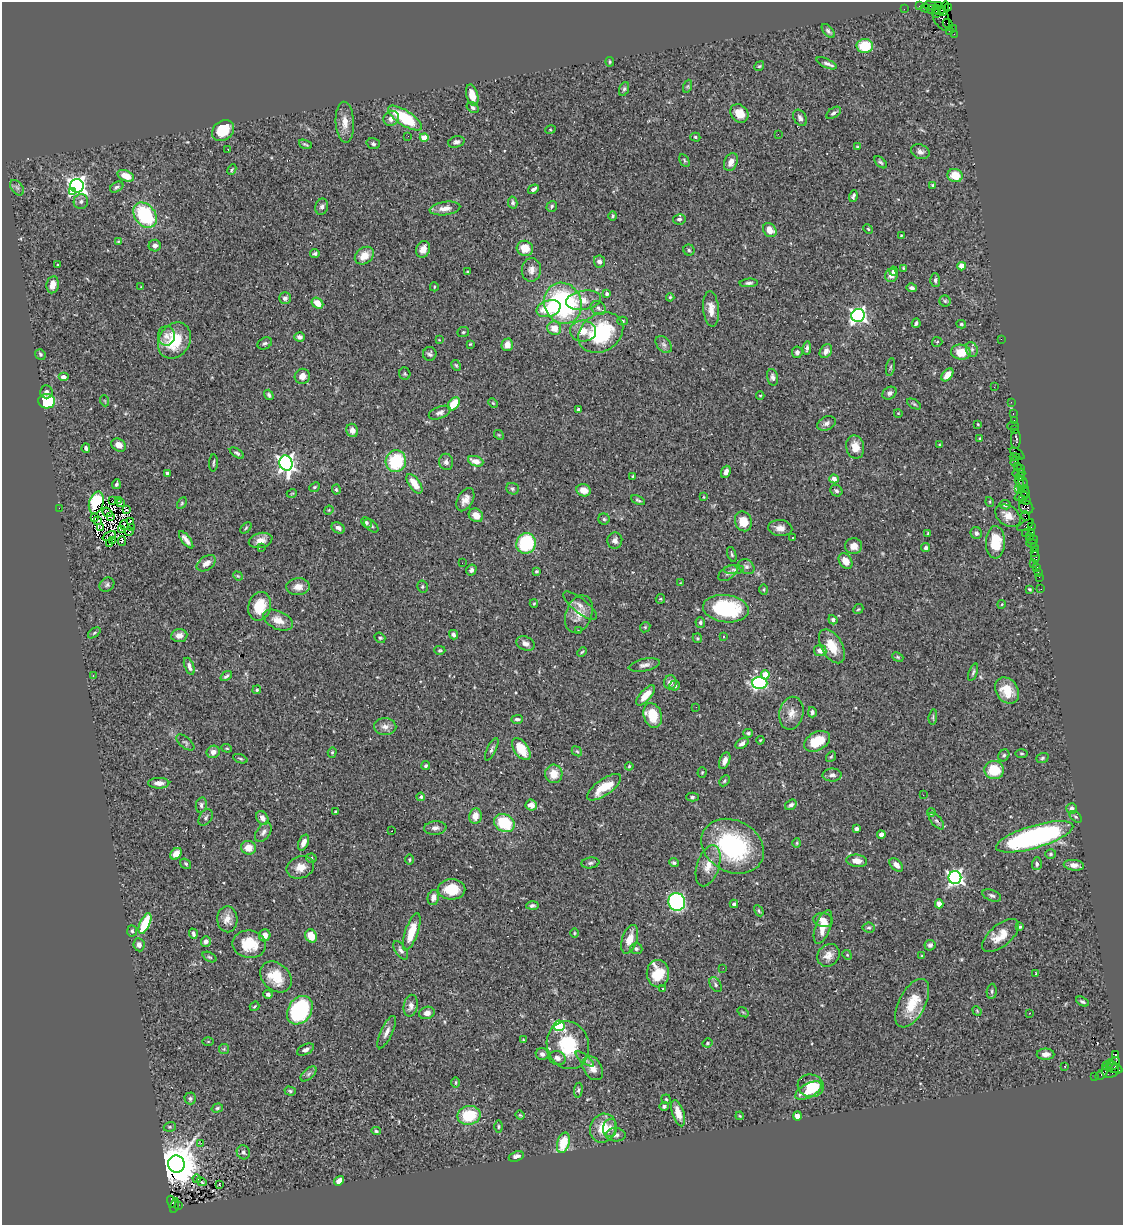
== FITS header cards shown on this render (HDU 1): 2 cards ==
NAXIS1  =                 1121
NAXIS2  =                 1223

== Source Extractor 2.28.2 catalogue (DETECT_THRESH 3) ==
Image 1121 x 1223 px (HDU 1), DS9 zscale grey, 1 PNG px = 1 image px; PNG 1125 x 1227 px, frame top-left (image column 1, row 1223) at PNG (2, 2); each listed source drawn as its Kron ellipse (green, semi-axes under 4 px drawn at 4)
Background 1.32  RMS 0.053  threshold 0.16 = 3 sigma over >= 5 px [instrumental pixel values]
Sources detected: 489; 7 with non-positive FLUX_AUTO (blend fragments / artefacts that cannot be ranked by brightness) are neither listed nor drawn; the other 482 listed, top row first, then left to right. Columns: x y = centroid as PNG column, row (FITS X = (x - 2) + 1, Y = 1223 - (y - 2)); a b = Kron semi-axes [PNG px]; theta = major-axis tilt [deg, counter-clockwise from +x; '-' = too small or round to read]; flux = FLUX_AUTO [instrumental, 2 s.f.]
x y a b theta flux
930 5 6 4 -9 76
938 5 2 2 - 12
919 6 2 2 - 24
949 7 3 3 - 31
925 8 4 3 - 150
945 8 7 3 79 83
904 9 2 2 - 21
933 10 6 3 -8 210
940 10 5 3 - 130
936 14 3 2 - 43
941 18 14 7 -62 480
948 24 5 2 - 73
953 28 4 2 - 49
828 31 8 4 -51 9.5
950 31 3 2 - 11
954 34 2 2 - 18
865 46 8 7 - 110
610 62 5 3 - 3.9
827 63 11 4 -24 11
759 66 5 4 - 5
688 86 7 4 71 5.3
624 89 7 4 69 6.8
472 95 11 5 -75 52
473 108 6 5 - 7.8
739 113 10 8 -49 46
834 113 8 5 34 9.6
391 118 8 7 - 20
405 118 19 7 -33 200
800 118 9 6 -58 13
345 122 20 9 -87 42
223 130 12 9 38 100
550 130 5 3 - 3.3
778 134 2 2 - 29
408 136 2 2 - 2.6
424 137 4 4 - 48
695 137 5 4 - 5.5
456 142 8 5 16 11
305 144 7 3 -21 6
373 144 7 5 -18 8.5
858 147 4 3 - 4.6
228 149 3 2 - 3.9
920 152 9 7 -20 15
684 160 7 4 -60 5.7
731 162 9 6 65 25
881 162 7 4 -43 6.5
232 170 6 3 63 4.3
955 175 8 6 -14 67
126 176 9 5 -22 52
933 185 3 3 - 6.2
77 186 7 6 - 1800
117 187 7 4 31 8.5
17 188 9 5 -53 9.3
533 189 6 3 33 11
72 191 3 3 - 37
853 196 6 3 73 8.1
81 201 7 7 - 12
513 202 6 4 -78 6.9
552 206 6 5 - 6.8
322 207 8 6 75 11
445 208 15 6 7 29
145 215 14 10 -53 280
613 216 4 4 - 4.5
679 219 6 5 - 10
868 229 5 4 - 3.8
770 230 7 6 - 37
901 235 4 3 - 2.7
118 241 3 3 - 3.4
155 246 6 5 - 14
525 248 8 7 - 59
423 249 8 6 63 28
689 250 5 5 - 6.3
315 253 5 4 - 7.1
364 256 10 7 37 43
599 262 6 5 - 13
57 265 2 2 - 3
962 266 4 4 - 53
904 268 3 2 - 3.7
531 270 12 9 84 24
894 271 4 4 - 8.5
468 272 4 3 - 4
891 275 6 6 - 21
935 280 7 5 -89 7.3
749 283 9 4 3 8.5
53 285 8 6 79 23
141 287 3 3 - 2.5
434 287 4 4 - 3.8
912 288 5 3 - 8.8
607 294 4 4 - 7.9
670 297 4 4 - 4.6
285 298 6 6 - 12
583 300 17 9 8 49
945 301 5 5 - 5.7
318 303 6 5 - 54
563 303 21 18 -66 560
598 308 8 6 -32 11
549 309 12 8 18 140
711 309 18 8 -85 33
858 315 7 6 - 1200
622 321 5 4 - 5.1
916 323 4 3 - 7.4
961 324 5 4 - 5.3
554 328 7 6 - 42
583 331 13 10 -2 46
463 332 6 5 - 5.3
601 333 24 18 32 310
166 336 10 8 88 20
299 337 5 4 - 12
1001 339 2 2 - 42
439 340 3 3 - 2.5
174 341 19 15 57 140
937 342 5 5 - 3.9
265 343 7 5 29 9.1
470 344 4 3 - 3.2
664 344 10 6 -49 12
507 345 6 5 - 30
807 348 7 3 83 8.2
972 349 7 5 -70 9
826 351 7 5 55 16
797 352 6 5 - 12
961 352 10 7 -8 63
40 354 5 5 - 6.6
430 354 7 6 - 8.6
456 365 6 4 -62 4.8
890 367 9 3 79 5.1
405 374 6 5 - 5.2
947 375 7 4 51 35
302 376 8 7 - 24
63 377 5 4 - 18
773 377 8 5 -75 13
994 387 2 2 - 2.2
46 392 6 6 - 14
889 393 7 6 - 12
269 395 5 3 - 7.6
760 395 4 3 - 3.4
47 401 8 7 - 170
105 401 5 3 - 2.9
1011 402 2 2 - 26
493 403 5 3 - 3.3
454 404 7 5 51 73
914 404 8 3 -32 5.1
578 409 3 3 - 5.1
440 413 11 6 21 14
898 413 4 3 - 2.4
1013 414 3 2 - 59
1014 420 2 2 - 25
826 423 10 6 26 13
978 424 3 2 - 3
1013 426 6 3 -2 180
352 430 7 6 - 18
1015 430 3 2 - 44
499 435 5 4 - 4
980 438 4 3 - 3.1
1016 439 9 5 87 190
119 445 8 6 -32 24
940 445 3 3 - 3.6
855 447 11 9 -78 41
86 448 4 3 - 8.5
237 453 8 4 -33 6.6
1017 453 8 3 -35 100
1015 457 5 2 - 13
396 461 11 10 - 200
476 461 8 5 -20 34
1015 461 5 2 - 110
446 462 8 7 - 14
213 463 8 2 85 4.6
286 463 8 6 -74 1500
1017 466 3 3 - 42
1021 469 3 2 - 44
726 472 6 4 68 18
167 473 3 3 - 11
1019 473 6 3 2 300
633 476 3 3 - 5
1021 477 4 3 - 110
834 479 5 4 - 18
1019 481 6 3 -76 130
1023 482 6 2 -65 92
116 484 5 4 - 8.5
414 484 11 5 -54 54
314 487 5 4 - 4.9
512 489 6 5 - 6.9
1018 489 3 3 - 88
336 490 5 4 - 5.2
584 490 7 6 - 36
1021 490 3 2 - 54
836 491 6 5 - 7.6
1025 492 7 3 -74 190
292 493 5 3 - 3
1021 496 7 4 21 510
704 497 3 2 - 2.5
113 500 3 2 - 2.7
465 500 12 7 61 27
638 500 7 4 -25 6.3
1023 500 4 3 - 180
118 501 3 2 - 6.3
1027 501 3 2 - 28
990 502 5 3 - 3.4
96 503 11 7 72 160
121 503 2 2 - 2.8
182 503 6 4 61 4.9
1005 505 5 4 - 7.9
1026 507 7 6 - 410
59 508 2 2 - 27
127 510 3 2 - 4.3
329 510 5 4 - 3.5
107 512 5 2 - 4.3
476 515 8 6 -38 30
1008 516 14 10 -35 36
1025 516 5 3 - 280
95 517 4 2 - 1.1
111 517 2 2 - 2
604 519 5 5 - 6
98 520 3 2 - 4.8
743 521 10 8 -67 64
131 522 4 3 - 3.3
366 522 6 4 -46 7.5
124 525 5 2 - 3.2
1025 525 9 3 30 190
371 526 8 5 -44 7.5
101 527 2 2 - 1.1
131 527 2 2 - 2.2
1031 527 4 2 - 95
246 528 6 4 46 4.8
338 528 7 5 -30 14
780 528 12 8 -5 25
121 529 3 3 - 1.9
129 532 4 2 - 4.4
1032 532 3 2 - 55
976 533 6 5 - 10
1025 533 3 2 - 150
928 534 3 2 - 3.3
109 536 7 3 24 3.2
1030 536 2 2 - 46
792 537 3 3 - 5.9
186 540 10 4 -53 19
261 540 12 7 14 28
1033 540 5 2 - 69
113 541 4 2 - 4.1
122 541 5 2 - 3.9
615 541 8 7 - 16
995 542 16 9 88 110
526 543 10 9 - 250
1032 543 5 3 - 80
110 544 3 2 - 1.7
854 546 8 8 - 29
262 547 2 2 - 7.4
926 548 4 4 - 7.3
1034 548 3 2 - 61
1035 552 3 3 - 73
732 554 8 4 -72 5.6
1035 557 6 4 -87 71
846 561 8 6 -55 38
206 563 10 6 34 27
462 563 2 2 - 17
1034 563 2 2 - 13
746 567 8 7 - 11
1037 568 3 3 - 86
471 570 5 5 - 12
734 570 10 4 4 9.3
536 571 3 3 - 4.1
1038 572 2 2 - 12
728 573 11 6 35 13
238 576 5 4 - 4
1039 577 2 2 - 25
680 583 3 2 - 2.2
107 585 8 6 38 8.8
298 587 12 8 4 29
422 587 6 5 - 6
1029 589 4 2 - 3.8
1041 589 2 2 - 12
764 590 5 3 - 3.8
660 599 5 4 - 4.2
534 604 4 4 - 3.9
1002 604 4 3 - 3.6
260 606 14 11 75 88
580 606 20 7 -39 26
726 609 23 13 -7 300
858 609 5 4 - 4.4
579 614 19 13 68 53
278 620 16 9 -24 41
833 620 5 4 - 12
700 622 5 5 - 7
645 627 5 4 - 4.5
578 631 3 3 - 3.5
94 633 7 4 36 5.5
454 635 5 4 - 9.1
179 636 8 6 5 25
723 636 4 3 - 5.3
380 638 6 5 - 6.9
697 638 5 4 - 4.4
525 643 9 6 -20 18
832 646 19 10 -60 75
440 650 5 4 - 4.9
820 651 6 5 - 23
582 652 5 3 - 3.9
898 657 6 4 -23 4.9
644 665 16 6 11 18
189 666 9 4 -69 17
973 672 9 3 71 6.2
765 675 4 4 - 73
93 676 3 2 - 6.2
226 676 6 3 37 7.7
670 682 7 6 - 16
760 683 7 6 - 530
675 686 5 5 - 9.4
257 690 4 3 - 4.8
1007 691 14 11 -54 80
645 695 12 5 48 41
696 707 2 2 - 5.2
812 712 5 4 - 8.6
791 713 17 12 78 38
653 715 13 9 -72 84
933 717 8 4 83 5.9
517 719 6 4 1 8.5
385 727 11 8 -1 20
748 733 5 4 - 6.5
760 740 4 3 - 3.2
817 741 14 9 28 100
185 742 10 5 -39 8.2
742 743 7 4 34 13
227 748 5 4 - 4.5
492 749 12 4 63 9.7
521 749 12 7 -54 77
577 751 6 4 -41 4.6
213 752 7 6 - 20
332 752 5 4 - 4.4
1022 753 6 3 -1 4.6
1004 755 6 5 - 6.8
831 757 6 4 52 4.6
1042 758 6 5 - 5.9
240 759 7 3 -22 4.7
725 761 9 5 69 21
426 766 5 4 - 6.3
629 766 4 3 - 3.9
994 770 10 9 - 94
702 772 5 4 - 4.4
554 774 9 8 - 44
832 775 9 6 1 16
724 781 6 4 43 6.1
159 783 10 5 1 26
604 787 20 8 35 90
923 795 3 2 - 3.5
421 797 4 4 - 9.6
692 797 6 4 2 6.5
201 805 8 5 79 9.6
531 805 5 5 - 26
791 805 6 4 33 12
1072 808 5 5 - 11
335 811 3 2 - 3.1
931 813 4 4 - 9.3
475 816 8 6 80 35
206 817 9 6 55 11
1076 817 7 4 -36 5.8
262 818 7 5 -58 19
936 821 10 5 -49 8.2
504 823 10 8 -31 150
435 828 11 6 5 15
857 829 4 3 - 15
392 831 2 2 - 3.2
263 832 11 6 54 13
881 835 4 4 - 18
1035 837 40 11 16 820
303 843 8 5 67 21
797 843 4 4 - 4.2
733 846 33 25 -28 440
248 848 7 6 - 41
176 854 6 5 - 32
1051 854 5 5 - 5.7
311 858 5 4 - 7.2
409 859 5 4 - 5
857 861 10 6 -6 31
590 863 9 5 8 9.1
674 863 5 4 - 7.2
186 864 6 4 -34 5.7
1037 864 6 5 - 9.5
896 865 8 5 -45 19
1074 865 10 5 -7 22
708 866 21 11 72 53
300 867 14 11 20 42
955 877 6 6 - 1200
452 889 13 10 0 94
992 895 10 5 -22 10
433 897 8 5 78 24
677 902 9 8 - 550
734 904 4 3 - 7.9
939 904 4 4 - 24
532 906 6 4 2 8.7
759 911 6 4 -61 6.2
227 919 13 10 -88 31
823 920 10 7 -9 25
145 923 11 5 66 140
823 927 18 7 70 53
1020 927 3 3 - 4.9
869 928 6 5 - 7
132 931 5 5 - 6.8
412 932 19 6 71 87
574 933 5 3 - 3.4
193 934 5 3 - 9.5
265 935 6 5 - 25
1001 935 22 10 40 62
311 936 7 5 -61 52
630 939 15 7 72 48
206 941 5 5 - 12
249 944 17 13 -10 110
139 945 6 6 - 13
930 945 5 5 - 9
636 949 6 5 - 8.2
401 950 10 5 -56 12
828 955 12 10 46 28
847 955 5 4 - 4.5
922 956 3 3 - 3.1
209 957 7 4 -26 6.1
723 968 3 2 - 3.7
658 974 13 11 -89 120
1036 974 3 3 - 4.1
276 977 17 13 -43 92
716 985 8 5 -57 8.2
663 989 3 2 - 2.2
992 991 8 5 86 6.5
268 994 5 4 - 10
1083 1002 7 4 -28 7.2
912 1003 26 13 62 100
254 1006 5 3 - 4.1
411 1006 11 7 79 23
300 1010 15 11 57 430
977 1011 5 4 - 3.4
743 1012 6 3 -37 3.7
427 1013 8 6 16 24
1030 1013 3 2 - 3.7
559 1026 5 5 - 380
387 1032 17 6 64 20
523 1040 4 4 - 3.4
208 1041 6 4 0 3.9
707 1043 5 3 - 4.2
568 1045 24 21 -72 170
224 1049 5 5 - 4.7
305 1050 9 5 26 13
542 1054 6 6 - 11
1046 1054 9 5 0 19
1115 1054 3 3 - 410
557 1058 8 7 - 14
585 1059 11 4 -38 8.8
1114 1064 7 4 54 520
1108 1065 6 2 36 82
1065 1066 3 2 - 3.3
593 1068 13 9 -58 33
1115 1069 8 4 -18 260
1110 1070 9 7 43 670
308 1074 9 5 43 10
1101 1074 6 4 37 110
1094 1076 2 2 - 21
456 1082 5 2 - 3.4
811 1086 13 11 -7 99
578 1090 7 4 83 6.5
290 1091 6 4 -17 5.8
808 1091 15 7 28 44
190 1098 6 6 - 7.5
666 1099 5 4 - 4.5
664 1106 5 4 - 11
217 1108 6 4 18 5.4
678 1113 14 6 -71 40
469 1115 11 9 12 130
520 1115 5 4 - 4.2
740 1116 4 3 - 3
797 1116 4 4 - 23
170 1127 6 4 20 5.6
498 1127 6 3 90 4.1
603 1128 14 13 - 76
610 1128 9 7 81 21
376 1131 5 4 - 5.8
616 1135 10 6 -3 15
563 1143 10 6 75 110
201 1144 3 2 - 0.078
243 1152 7 6 - 11
516 1156 8 5 19 16
176 1164 8 8 - 15000
197 1179 4 4 - 4.3
339 1181 5 4 - 21
201 1182 5 2 - 4.2
219 1184 3 2 - 2.7
172 1202 6 3 -71 260
174 1205 7 3 76 210
178 1205 2 2 - 92
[7 non-positive-flux detections neither listed nor drawn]